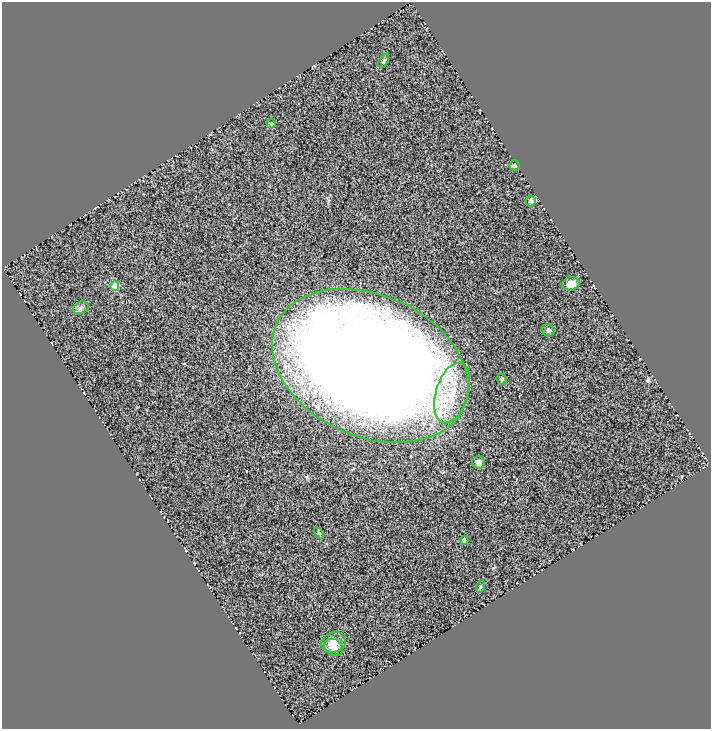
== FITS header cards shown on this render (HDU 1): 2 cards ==
NAXIS1  =                  709
NAXIS2  =                  727

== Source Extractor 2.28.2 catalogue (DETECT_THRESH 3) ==
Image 709 x 727 px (HDU 1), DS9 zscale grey, 1 PNG px = 1 image px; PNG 713 x 731 px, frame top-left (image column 1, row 727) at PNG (2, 2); each listed source drawn as its Kron ellipse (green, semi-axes under 4 px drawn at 4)
Background 0.655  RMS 0.17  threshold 0.501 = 3 sigma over >= 5 px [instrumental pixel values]
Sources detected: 17; all 17 listed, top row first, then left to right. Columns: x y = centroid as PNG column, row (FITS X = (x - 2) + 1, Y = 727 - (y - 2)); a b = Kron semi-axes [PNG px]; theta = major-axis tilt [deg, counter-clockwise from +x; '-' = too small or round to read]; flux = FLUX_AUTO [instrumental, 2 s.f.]
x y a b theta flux
384 61 7 4 59 17
271 123 5 4 - 13
514 165 5 5 - 17
531 201 5 5 - 24
571 284 9 6 8 95
115 286 4 4 - 340
81 308 8 6 24 29
548 330 6 6 - 22
370 366 103 71 -24 28000
502 379 6 5 - 17
452 393 31 16 73 400
479 462 6 6 - 59
319 533 6 4 -44 14
464 540 4 4 - 61
480 587 5 3 - 11
334 642 12 10 21 140
334 648 10 8 -30 91